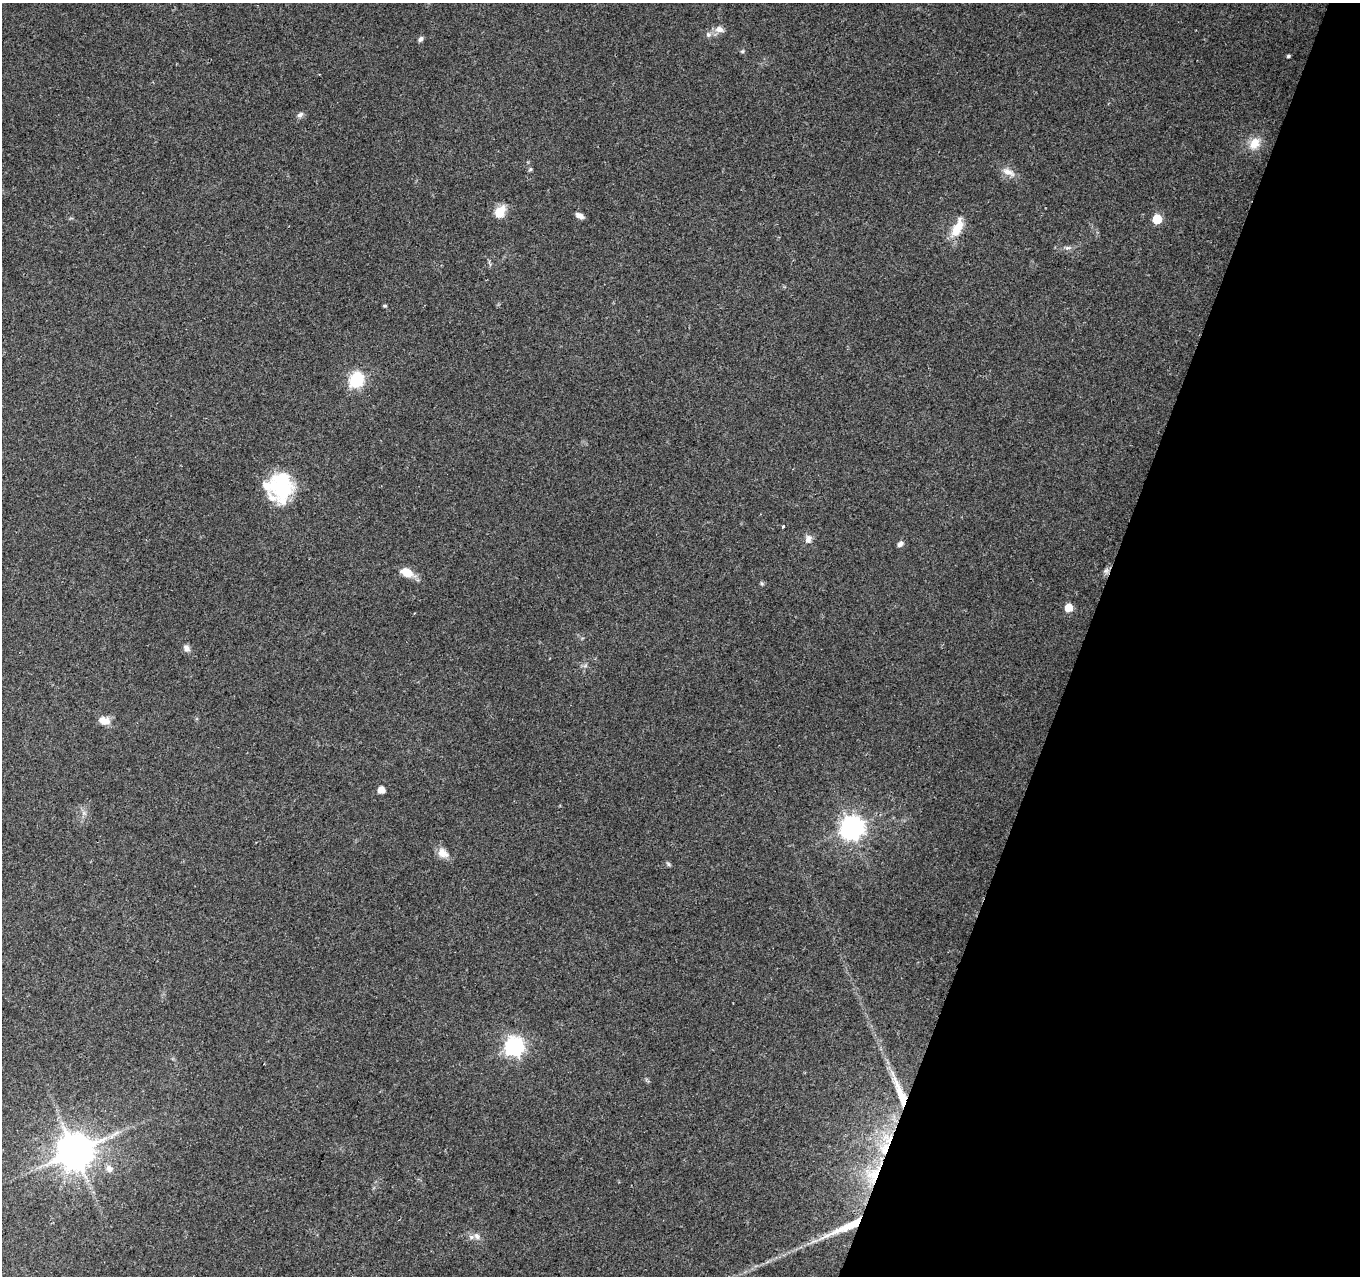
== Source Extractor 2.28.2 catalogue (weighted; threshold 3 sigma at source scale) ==
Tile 8 of 4 x 4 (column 4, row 2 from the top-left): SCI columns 4073-5430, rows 2761-4034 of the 5436 x 5585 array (HDU 1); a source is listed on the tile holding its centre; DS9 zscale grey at full resolution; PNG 1362 x 1278 px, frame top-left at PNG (2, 3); no overlay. Shown black and unused: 20% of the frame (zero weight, under 2 of 3 exposures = <1% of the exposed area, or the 3 px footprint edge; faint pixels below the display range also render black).
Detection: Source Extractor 2.28.2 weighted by HDU 2 'WHT'; one run over the whole footprint, this tile lists its part. Background 0.198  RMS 0.0088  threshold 0.0398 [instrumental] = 3 sigma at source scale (4.5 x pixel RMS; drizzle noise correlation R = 1.50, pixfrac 1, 0.0396/0.0396 arcsec/px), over >= 5 px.
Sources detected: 41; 2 inside a brighter object's white glare — not listed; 2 inside a brighter listed object's ellipse — not listed separately; the other 37 listed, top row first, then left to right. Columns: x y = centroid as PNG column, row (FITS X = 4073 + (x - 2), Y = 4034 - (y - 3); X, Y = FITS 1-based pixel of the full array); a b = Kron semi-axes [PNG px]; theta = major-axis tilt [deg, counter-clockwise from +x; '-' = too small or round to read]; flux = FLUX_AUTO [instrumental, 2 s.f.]
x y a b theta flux
719 29 11 8 -7 5.8
708 35 8 6 -37 2.8
420 39 7 5 53 2.3
742 51 6 4 20 1.3
1288 56 3 3 - 1.5
300 115 9 6 44 2.8
1254 143 15 11 54 13
1008 172 20 8 -27 7.3
500 212 12 9 59 16
580 216 9 5 -28 4.6
1157 219 6 5 - 36
957 228 24 10 65 18
1067 248 8 5 6 2.4
385 306 5 4 - 1
356 381 7 7 - 110
281 487 35 27 84 58
783 526 3 3 - 1.2
808 539 11 8 87 4.9
900 544 8 6 38 2.9
1106 571 9 7 54 2.7
407 572 11 7 -24 18
761 583 6 4 -71 1.2
1068 608 5 5 - 23
187 648 10 7 -38 3.8
104 721 15 9 -15 8.9
381 790 5 5 - 9.7
851 828 8 8 - 700
443 853 15 11 -43 7.8
668 864 7 4 -53 1.4
514 1046 7 7 - 330
900 1094 43 8 -70 25
116 1133 10 5 36 3.4
75 1151 11 10 - 2300
109 1169 10 8 -51 4.5
873 1175 29 20 65 38
846 1227 64 9 25 38
477 1236 11 7 -63 4.4
Overlapping masked pixels (flux is a lower limit): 3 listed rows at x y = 900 1094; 873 1175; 846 1227